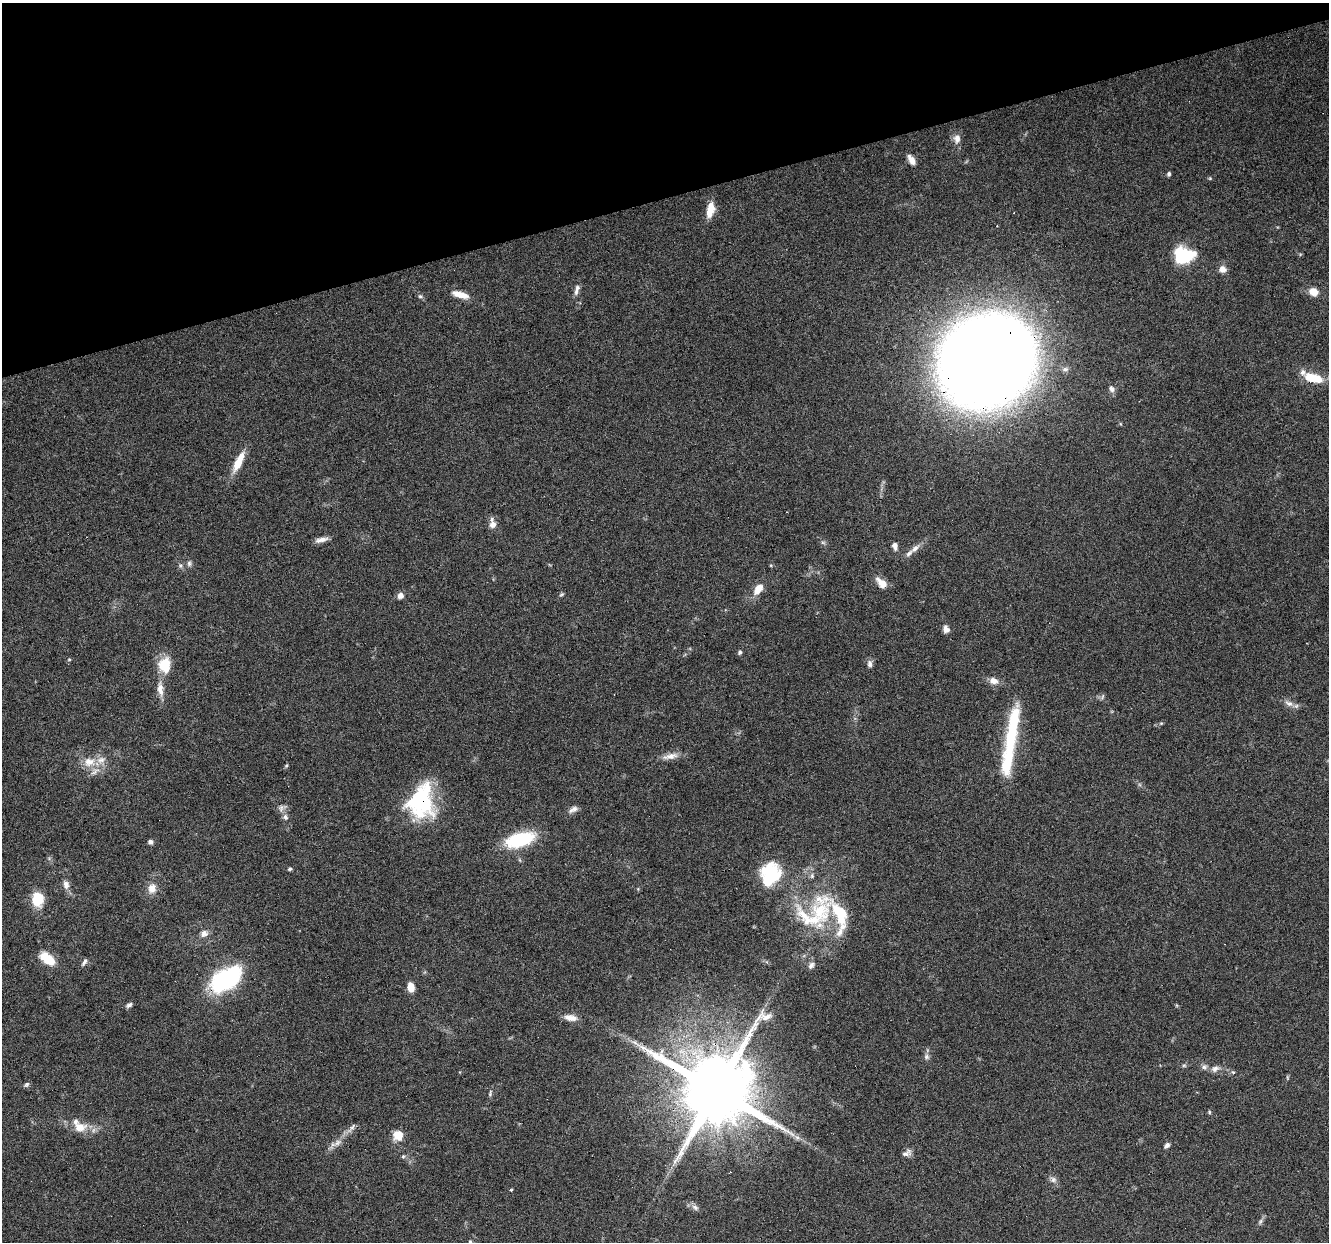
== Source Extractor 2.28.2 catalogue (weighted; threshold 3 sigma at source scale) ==
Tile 3 of 4 x 4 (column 3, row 1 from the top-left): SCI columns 2654-3980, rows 3827-5066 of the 5306 x 5122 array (HDU 1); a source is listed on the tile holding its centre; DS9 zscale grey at full resolution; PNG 1331 x 1244 px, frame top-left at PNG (2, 3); no overlay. Shown black and unused: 16% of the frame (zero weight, under 3 of 6 exposures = <1% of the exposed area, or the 3 px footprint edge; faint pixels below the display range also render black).
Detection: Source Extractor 2.28.2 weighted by HDU 2 'WHT'; one run over the whole footprint, this tile lists its part. Background 0.0592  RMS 0.004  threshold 0.0164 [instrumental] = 3 sigma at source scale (4.09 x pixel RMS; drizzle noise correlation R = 1.36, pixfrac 0.8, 0.0396/0.0396 arcsec/px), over >= 5 px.
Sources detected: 102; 5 inside a brighter object's white glare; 2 cosmic-ray / hot-pixel residue — not listed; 11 inside a brighter listed object's ellipse — not listed separately; the other 84 listed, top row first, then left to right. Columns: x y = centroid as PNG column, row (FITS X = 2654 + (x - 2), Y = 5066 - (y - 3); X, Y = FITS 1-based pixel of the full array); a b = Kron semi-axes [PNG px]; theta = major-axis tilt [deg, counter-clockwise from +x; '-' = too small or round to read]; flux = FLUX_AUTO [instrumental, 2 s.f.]
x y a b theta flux
957 139 12 9 -90 2.6
911 160 12 7 -59 2.6
1169 174 5 4 - 0.78
1210 178 5 4 - 0.41
710 210 17 8 77 6
1184 255 17 13 -7 28
1223 269 9 8 - 2.3
576 292 10 6 88 1.3
1313 292 8 7 - 5.3
460 294 21 7 -15 4.9
420 296 7 6 - 0.82
987 361 61 54 43 1200
1065 369 9 6 1 1.3
1313 378 24 10 -15 9.3
1111 389 9 6 -52 1.5
238 462 26 8 64 7.6
493 524 9 8 - 2.4
321 540 17 6 14 2.3
823 543 6 4 -20 0.63
895 546 9 6 -72 1.9
915 548 14 7 45 2.4
189 563 8 6 86 1
180 566 7 5 -71 0.85
882 583 13 7 -44 4.7
758 589 15 9 55 4.5
562 594 7 4 31 0.56
400 596 7 6 - 2.2
946 629 9 7 -65 2
740 652 6 5 - 0.75
69 659 5 3 - 0.37
870 664 10 7 -89 1.4
165 665 18 14 -90 10
993 681 11 8 -13 2.8
160 689 22 9 -84 4.3
1102 697 9 4 61 0.6
1289 703 15 8 -26 2.3
1161 723 5 5 - 0.46
670 756 24 7 11 3.4
89 762 19 13 3 6.5
1007 762 44 15 83 16
286 766 6 4 53 0.51
422 800 36 28 86 38
282 808 13 7 38 1.6
573 809 14 6 27 1.8
285 817 8 7 - 1.3
520 839 21 10 16 34
150 842 6 5 - 1
520 860 6 4 -70 0.52
290 869 6 4 32 0.59
769 870 24 16 22 14
66 884 13 8 -79 2.3
152 888 12 10 78 3.5
38 899 12 10 88 13
820 911 47 30 85 31
204 934 10 9 - 2.1
48 959 14 8 -35 12
84 962 11 5 54 1.1
811 965 10 7 54 1.5
226 979 34 18 34 46
411 987 10 7 -75 4.1
129 1005 8 5 30 1
570 1018 18 7 -10 3.2
926 1057 7 7 - 1.1
1184 1065 6 4 0 0.58
1204 1067 9 7 1 1.3
1215 1068 13 8 20 2.2
1233 1072 6 3 -17 0.51
26 1085 8 5 34 0.85
716 1090 20 19 - 4900
490 1093 11 4 72 0.79
1209 1112 5 4 - 0.47
353 1126 10 3 35 1
80 1127 15 11 1 5.8
398 1135 12 11 - 5.2
797 1138 7 6 - 1.1
337 1143 21 7 37 3.4
1167 1145 5 4 - 1.7
907 1153 13 8 25 1.8
403 1156 6 5 - 0.58
1053 1180 10 7 -39 1.6
511 1190 4 3 - 0.45
695 1207 9 7 -28 1.5
1260 1221 8 5 70 0.92
470 1242 8 5 -51 0.83
Overlapping masked pixels (flux is a lower limit): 7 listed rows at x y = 987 361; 1313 378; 882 583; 422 800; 226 979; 716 1090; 337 1143
Isophote crosses this tile's border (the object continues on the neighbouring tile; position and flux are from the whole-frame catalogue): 1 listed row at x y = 470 1242